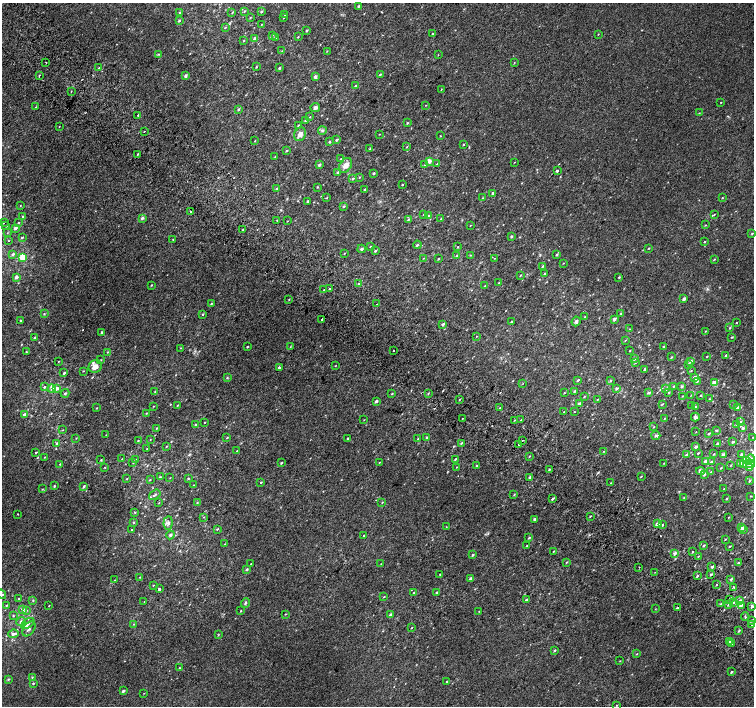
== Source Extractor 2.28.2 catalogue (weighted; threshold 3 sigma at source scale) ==
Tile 11 of 4 x 4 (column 3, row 3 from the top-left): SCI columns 3041-4543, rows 1674-3080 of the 6074 x 6092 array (HDU 1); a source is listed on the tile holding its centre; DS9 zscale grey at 2 x 2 block average (1 PNG px = mean of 2 x 2 image px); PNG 756 x 708 px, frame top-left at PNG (2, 3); each listed source drawn as its Kron ellipse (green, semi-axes under 4 px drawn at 4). Shown black and unused: <1% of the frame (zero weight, under 2 of 3 exposures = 2% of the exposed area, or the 3 px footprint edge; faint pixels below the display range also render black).
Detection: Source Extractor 2.28.2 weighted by HDU 2 'WHT'; one run over the whole footprint, this tile lists its part. Background 0.00266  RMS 0.007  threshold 0.0315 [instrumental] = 3 sigma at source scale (4.5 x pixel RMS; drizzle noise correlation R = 1.50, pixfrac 1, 0.0396/0.0396 arcsec/px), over >= 5 px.
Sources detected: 442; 8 cosmic-ray / hot-pixel residue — neither listed nor drawn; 12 inside a brighter listed object's ellipse — not listed separately; the other 422 listed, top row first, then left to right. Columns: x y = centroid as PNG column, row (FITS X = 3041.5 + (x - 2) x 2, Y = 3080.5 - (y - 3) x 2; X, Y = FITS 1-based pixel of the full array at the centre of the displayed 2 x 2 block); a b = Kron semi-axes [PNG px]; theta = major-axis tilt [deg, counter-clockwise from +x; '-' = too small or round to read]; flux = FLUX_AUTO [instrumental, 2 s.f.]
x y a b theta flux
358 6 3 2 - 1.8
245 11 3 2 - 1.1
261 11 3 2 - 2.5
180 13 3 2 - 1.4
232 13 2 2 - 0.86
285 15 3 2 - 0.77
250 18 2 2 - 1.1
283 18 2 2 - 0.6
179 21 2 2 - 2.2
262 24 2 2 - 0.68
225 28 3 2 - 0.73
307 30 3 2 - 1.6
432 34 2 2 - 0.91
598 34 2 2 - 0.7
272 35 4 2 - 1.2
276 37 2 2 - 5.7
298 37 3 2 - 1
255 38 4 3 - 4.6
244 40 3 2 - 0.94
282 51 3 3 - 1.3
327 51 2 2 - 0.8
159 54 3 2 - 0.98
438 55 2 2 - 0.56
46 62 2 2 - 1.7
514 62 3 2 - 0.68
256 67 2 2 - 1.1
99 68 2 2 - 0.73
279 68 2 2 - 1.9
380 74 3 2 - 1.8
39 75 2 2 - 0.86
186 75 3 3 - 2.5
315 77 3 3 - 3.2
355 86 3 2 - 1.6
441 89 2 2 - 0.65
71 91 3 2 - 0.7
721 102 2 2 - 0.65
426 105 2 2 - 0.61
36 107 3 2 - 0.95
315 107 5 3 - 4.2
239 109 3 2 - 2.2
699 113 2 2 - 0.71
138 115 2 2 - 3.2
310 117 2 2 - 0.77
305 120 3 2 - 1.4
407 123 3 2 - 1.3
298 125 3 2 - 1.1
59 127 2 2 - 0.61
322 130 4 3 - 2.4
144 131 2 2 - 2.5
300 134 7 5 65 8.7
379 134 2 2 - 0.58
440 136 2 2 - 0.75
337 140 2 2 - 2.9
255 141 2 2 - 0.86
330 142 2 2 - 2.7
463 144 2 2 - 1.1
407 147 3 2 - 0.86
370 149 3 3 - 1.2
286 150 3 2 - 1.2
137 154 2 2 - 2.6
275 156 2 2 - 0.62
341 159 2 2 - 0.99
429 161 2 2 - 12
514 162 2 2 - 0.52
425 164 4 2 - 1.4
437 164 3 2 - 1.8
319 165 2 2 - 3.8
346 165 8 5 54 11
557 171 2 2 - 2.4
338 173 3 3 - 2.5
374 173 2 2 - 2.2
359 177 3 2 - 1.1
353 178 3 3 - 1.8
402 184 2 2 - 1.1
317 187 3 2 - 1.2
276 189 3 2 - 1.3
365 189 2 2 - 1.2
493 193 3 3 - 2.2
327 197 3 2 - 0.93
483 198 3 2 - 0.95
722 198 2 2 - 0.85
308 201 3 2 - 1.7
20 206 3 2 - 0.78
344 206 3 2 - 2
190 211 2 2 - 5.2
423 214 3 2 - 0.68
714 214 4 2 - 1
23 216 3 2 - 1.4
428 216 3 2 - 1.3
142 218 3 3 - 3.8
408 219 4 2 - 1.5
441 219 2 2 - 1.6
277 220 2 2 - 0.82
287 221 2 2 - 2.6
3 223 3 2 - 0.94
18 223 3 3 - 1.3
470 225 2 2 - 0.72
706 225 2 2 - 0.8
6 226 2 2 - 1
15 228 3 2 - 5.6
243 230 3 2 - 1.8
7 233 3 2 - 0.74
752 233 3 2 - 1.1
511 236 2 2 - 2.7
22 237 3 2 - 1.6
173 239 2 2 - 0.75
8 241 2 2 - 0.69
705 242 2 2 - 1.1
417 245 4 2 - 1.4
370 246 3 2 - 0.85
458 247 2 2 - 1.1
649 248 3 2 - 1.2
362 249 4 3 - 2.6
375 251 2 2 - 2.2
344 253 2 2 - 1.1
13 254 3 2 - 3.8
471 255 3 2 - 0.94
557 255 3 2 - 1.9
457 256 3 2 - 1.2
23 257 3 3 - 51
423 258 2 2 - 0.76
495 258 2 2 - 0.48
439 259 3 2 - 1.1
714 259 3 2 - 1
563 263 3 2 - 0.64
542 266 3 2 - 1.6
545 273 3 2 - 1
520 275 2 2 - 1.2
16 277 2 2 - 8.1
619 277 3 2 - 1.3
499 283 2 2 - 0.81
358 284 2 2 - 5.7
151 285 2 2 - 1.1
485 286 3 2 - 1.4
330 289 2 2 - 2.8
324 290 2 2 - 2.6
289 299 3 2 - 0.89
684 299 2 2 - 6.9
211 304 3 2 - 1.3
377 304 2 2 - 2.9
621 313 3 2 - 1.2
44 314 3 3 - 1.4
203 314 3 2 - 1.2
585 317 2 2 - 0.75
322 319 2 2 - 14
614 319 3 3 - 3.6
20 320 2 2 - 1.8
576 321 5 4 - 3.6
512 322 3 2 - 2.6
736 323 2 2 - 0.67
443 324 3 2 - 4.2
730 328 3 2 - 1.3
629 329 2 2 - 0.59
705 331 3 2 - 0.72
102 332 2 2 - 2.8
476 336 2 2 - 0.5
34 337 3 2 - 1.3
732 337 3 2 - 1.2
625 340 3 2 - 0.8
664 346 3 2 - 1.6
247 347 2 2 - 1.2
290 347 3 2 - 0.93
180 348 3 2 - 0.59
394 350 2 2 - 6.7
629 351 2 2 - 0.81
26 352 3 2 - 0.75
107 352 2 2 - 0.82
726 355 3 2 - 1.7
707 356 3 2 - 0.91
671 357 3 2 - 1.1
634 358 3 2 - 3.3
101 360 3 2 - 0.66
691 361 3 2 - 4.4
58 362 2 2 - 0.62
636 362 3 3 - 1.6
688 364 3 2 - 2.4
335 366 2 2 - 0.71
95 367 7 6 - 11
279 367 2 2 - 3.8
645 369 3 2 - 1.8
83 371 3 2 - 0.86
691 371 2 2 - 0.74
64 373 2 2 - 2
227 377 3 3 - 1.1
694 377 4 3 - 3
578 380 4 2 - 1.6
610 381 3 2 - 1.3
697 381 4 3 - 2.1
523 383 2 2 - 0.45
715 383 3 2 - 23
674 386 2 2 - 1
682 386 3 3 - 1.9
44 387 3 2 - 1.8
57 388 3 3 - 5.2
52 389 4 4 - 3.9
616 389 4 3 - 2
666 389 3 2 - 3.4
155 391 3 2 - 1.5
574 391 2 2 - 2.2
65 393 4 3 - 2.1
428 393 3 2 - 0.99
564 393 2 2 - 0.78
649 393 3 2 - 3.6
669 393 3 2 - 1.3
392 394 3 2 - 1.1
691 395 3 2 - 0.71
701 395 3 2 - 1.1
682 396 3 2 - 0.71
584 397 3 2 - 1
460 399 2 2 - 0.96
597 399 3 2 - 0.8
709 399 2 2 - 0.61
376 401 3 2 - 2.8
579 404 2 2 - 5
662 404 3 2 - 1.3
733 404 2 2 - 0.65
178 405 3 2 - 1.1
153 406 3 2 - 0.76
692 406 3 2 - 1.6
696 406 2 2 - 0.72
738 407 3 2 - 5.7
97 408 2 2 - 0.77
500 408 2 2 - 0.8
564 412 3 2 - 0.94
574 412 2 2 - 0.58
146 413 2 2 - 0.78
24 415 3 2 - 6.4
695 417 4 3 - 3.5
463 418 2 2 - 0.63
664 418 2 2 - 0.72
364 420 3 2 - 0.59
515 420 2 2 - 0.97
521 420 2 2 - 3.1
740 422 3 2 - 1.4
204 423 2 2 - 0.62
195 424 3 2 - 1.5
737 424 3 2 - 1
654 427 3 2 - 0.69
156 428 2 2 - 1.3
743 428 3 3 - 2.6
63 430 2 2 - 0.77
716 430 3 2 - 1.7
696 432 2 2 - 0.48
709 433 3 2 - 1.8
106 435 2 2 - 0.64
656 435 4 3 - 2.8
753 437 2 2 - 0.57
76 438 3 2 - 0.68
227 438 3 2 - 1.2
347 438 3 2 - 1.3
427 438 3 2 - 2.6
418 439 3 2 - 1
150 440 3 2 - 0.62
523 440 2 2 - 2.5
138 441 2 2 - 0.97
733 442 3 2 - 3
57 443 4 3 - 2.7
461 443 3 2 - 1.4
717 443 3 2 - 2.7
519 444 3 2 - 0.97
166 446 3 2 - 0.87
696 447 3 2 - 4.4
147 449 2 2 - 0.96
237 451 2 2 - 0.94
604 451 3 2 - 0.92
36 452 2 2 - 1.2
698 453 2 2 - 1.5
714 454 3 2 - 1.1
686 455 3 2 - 2.2
723 455 2 2 - 7.9
741 455 3 3 - 2.4
529 456 2 2 - 0.91
44 457 3 2 - 0.75
122 459 2 2 - 0.56
136 459 3 3 - 1.5
455 459 3 2 - 1.3
751 459 4 3 - 6.5
101 460 3 2 - 0.98
705 461 3 2 - 6.3
746 461 3 3 - 35
379 462 3 2 - 0.68
711 462 4 3 - 1.9
133 463 3 2 - 0.92
281 463 3 2 - 1.2
664 463 3 2 - 0.92
740 463 4 3 - 3.5
60 464 3 2 - 1.1
750 464 4 3 - 5.1
731 465 3 2 - 0.78
743 465 3 2 - 7.5
476 466 3 2 - 1
105 467 2 2 - 0.84
457 467 2 2 - 0.71
721 468 3 2 - 1
749 468 4 3 - 2.4
549 469 2 2 - 1.5
701 471 4 3 - 6.6
711 472 3 2 - 0.71
704 474 4 3 - 2.9
641 476 2 2 - 1
160 477 3 2 - 0.93
530 477 3 3 - 2.8
170 478 2 2 - 0.6
188 478 3 2 - 1.4
127 479 3 2 - 0.99
150 480 3 2 - 0.82
750 481 3 2 - 2
261 483 3 2 - 0.97
611 483 2 2 - 1.1
193 485 2 2 - 0.48
54 486 3 2 - 1.7
84 486 3 3 - 2.3
42 489 3 2 - 0.8
724 489 2 2 - 1.1
155 495 6 2 36 2.3
514 495 3 2 - 1.1
751 496 3 2 - 0.73
684 497 3 2 - 0.97
552 499 3 2 - 2.1
727 499 2 2 - 1.5
382 502 3 2 - 0.96
159 503 2 2 - 0.59
197 503 3 3 - 1.2
135 512 3 2 - 1.1
18 514 2 2 - 0.93
590 516 3 2 - 1.1
203 517 3 2 - 0.62
729 517 2 2 - 0.8
534 519 3 2 - 2.8
133 522 3 2 - 1.3
168 523 7 4 85 4.5
657 524 2 2 - 13
662 524 2 2 - 3.9
446 527 2 2 - 0.55
742 528 3 2 - 4.1
217 529 4 2 - 1.2
744 529 3 3 - 3.4
132 530 2 2 - 1.3
170 535 4 4 - 3
364 536 2 2 - 1.8
529 538 3 2 - 1.6
725 539 3 2 - 1
225 544 2 2 - 0.73
704 545 3 2 - 1.9
526 546 3 2 - 1.2
730 546 2 2 - 1.2
553 551 2 2 - 1.1
692 552 2 2 - 3.1
675 553 3 2 - 5
473 555 3 2 - 2
698 556 2 2 - 0.89
566 562 3 2 - 0.97
738 563 3 2 - 1
251 564 2 2 - 0.62
381 564 2 2 - 0.59
639 567 2 2 - 3.3
712 567 3 2 - 2.8
247 569 3 3 - 2.1
655 572 2 2 - 0.79
440 574 2 2 - 0.76
711 575 3 2 - 2
697 576 3 2 - 1.5
140 577 2 2 - 0.92
470 578 3 2 - 3.3
731 579 3 2 - 1.7
115 580 3 2 - 0.63
153 585 2 2 - 0.81
717 585 2 2 - 16
734 587 2 2 - 4.1
159 589 2 2 - 52
414 592 3 2 - 1.1
436 592 2 2 - 1.7
2 594 5 3 - 3
384 597 3 2 - 0.99
19 598 3 3 - 1.1
730 599 3 2 - 3
526 600 2 2 - 2.1
740 600 3 2 - 1.8
33 601 3 3 - 1.1
144 602 3 2 - 0.82
734 602 3 2 - 1
245 603 5 3 - 1.9
720 604 3 2 - 1.3
6 605 3 2 - 1.1
728 605 3 3 - 1.9
741 605 4 2 - 2.1
49 606 2 2 - 0.67
752 606 3 3 - 3.4
678 607 2 2 - 16
22 609 4 3 - 4.3
655 609 2 2 - 0.6
26 610 4 3 - 1.8
241 611 2 2 - 1.3
479 611 2 2 - 0.63
285 614 3 2 - 0.79
391 615 2 2 - 7.3
13 616 3 2 - 1.2
745 617 4 2 - 1.3
21 621 5 4 - 4.3
751 621 4 3 - 2.1
28 623 7 3 34 5
134 624 3 2 - 0.99
752 624 2 2 - 0.55
411 628 2 2 - 0.85
29 629 8 5 55 4.5
739 631 3 2 - 1.6
13 634 5 3 - 5.7
218 635 3 2 - 0.85
730 642 3 2 - 1.8
732 643 2 2 - 5.2
554 650 3 2 - 1.8
637 654 3 2 - 0.88
620 661 2 2 - 0.68
179 668 2 2 - 0.94
731 672 3 2 - 1.7
32 677 3 2 - 1.2
8 679 3 3 - 1.7
446 681 2 2 - 0.98
33 683 2 2 - 2.1
123 691 2 2 - 4.3
144 693 2 2 - 0.52
617 705 2 2 - 0.78
Isophote crosses this tile's border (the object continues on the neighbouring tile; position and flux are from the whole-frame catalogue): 3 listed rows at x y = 753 437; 2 594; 752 606
Diffuse or blended objects may show on this block-average render without a row.